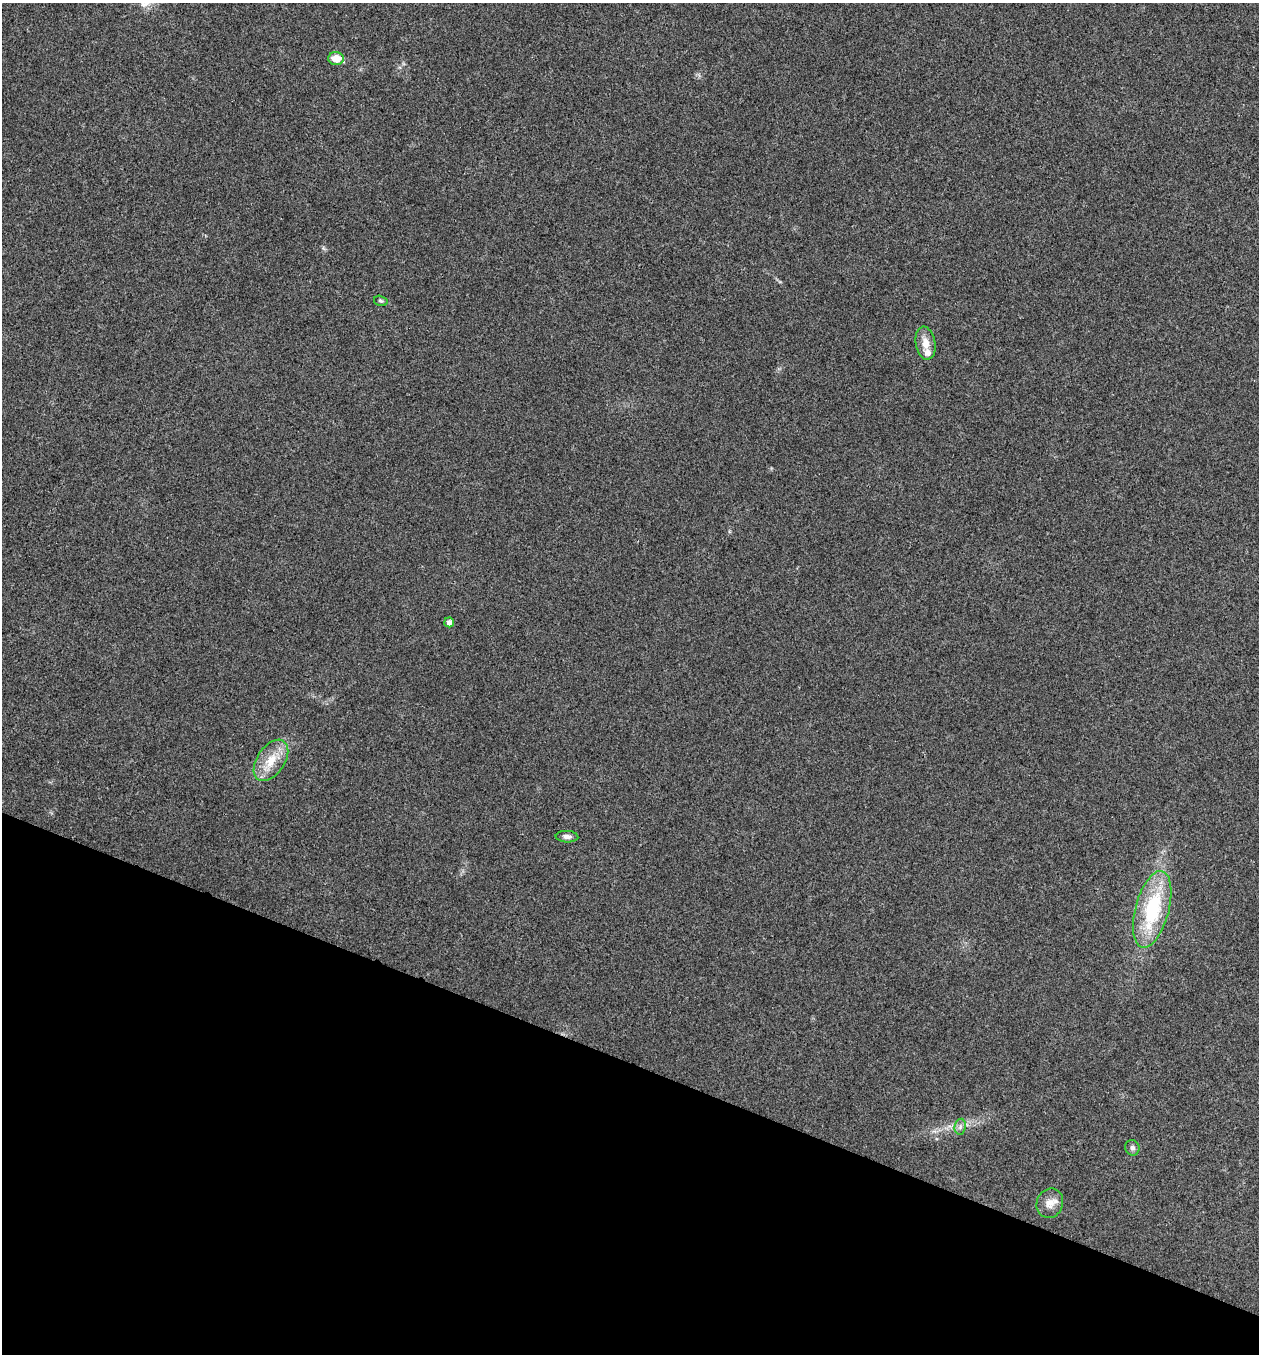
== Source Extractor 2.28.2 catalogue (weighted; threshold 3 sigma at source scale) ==
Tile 15 of 4 x 4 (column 3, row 4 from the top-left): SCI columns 2651-3907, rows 6-1357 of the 5431 x 5418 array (HDU 1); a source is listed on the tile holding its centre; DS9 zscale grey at full resolution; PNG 1261 x 1356 px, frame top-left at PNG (2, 3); each listed source drawn as its Kron ellipse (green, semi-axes under 4 px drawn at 4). Shown black and unused: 22% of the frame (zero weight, under 3 of 4 exposures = <1% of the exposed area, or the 3 px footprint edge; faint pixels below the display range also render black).
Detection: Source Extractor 2.28.2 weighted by HDU 2 'WHT'; one run over the whole footprint, this tile lists its part. Background 0.0238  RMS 0.0052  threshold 0.0236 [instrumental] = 3 sigma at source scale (4.5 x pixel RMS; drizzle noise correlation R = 1.50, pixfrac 1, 0.05/0.05 arcsec/px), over >= 5 px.
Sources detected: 11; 1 inside a brighter listed object's ellipse — not listed separately; the other 10 listed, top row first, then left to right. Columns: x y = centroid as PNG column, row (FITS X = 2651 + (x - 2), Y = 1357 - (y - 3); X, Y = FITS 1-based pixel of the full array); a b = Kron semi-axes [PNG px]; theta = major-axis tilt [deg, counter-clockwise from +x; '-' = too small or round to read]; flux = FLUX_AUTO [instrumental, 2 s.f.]
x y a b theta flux
336 59 8 6 -4 6.8
381 301 7 5 -15 0.95
926 343 16 10 -80 5.6
449 622 5 5 - 2.2
271 760 23 13 56 11
567 837 11 5 -3 2.1
1152 909 39 17 75 41
960 1127 8 5 80 1.6
1132 1148 8 7 - 1.6
1050 1203 15 13 69 5.1